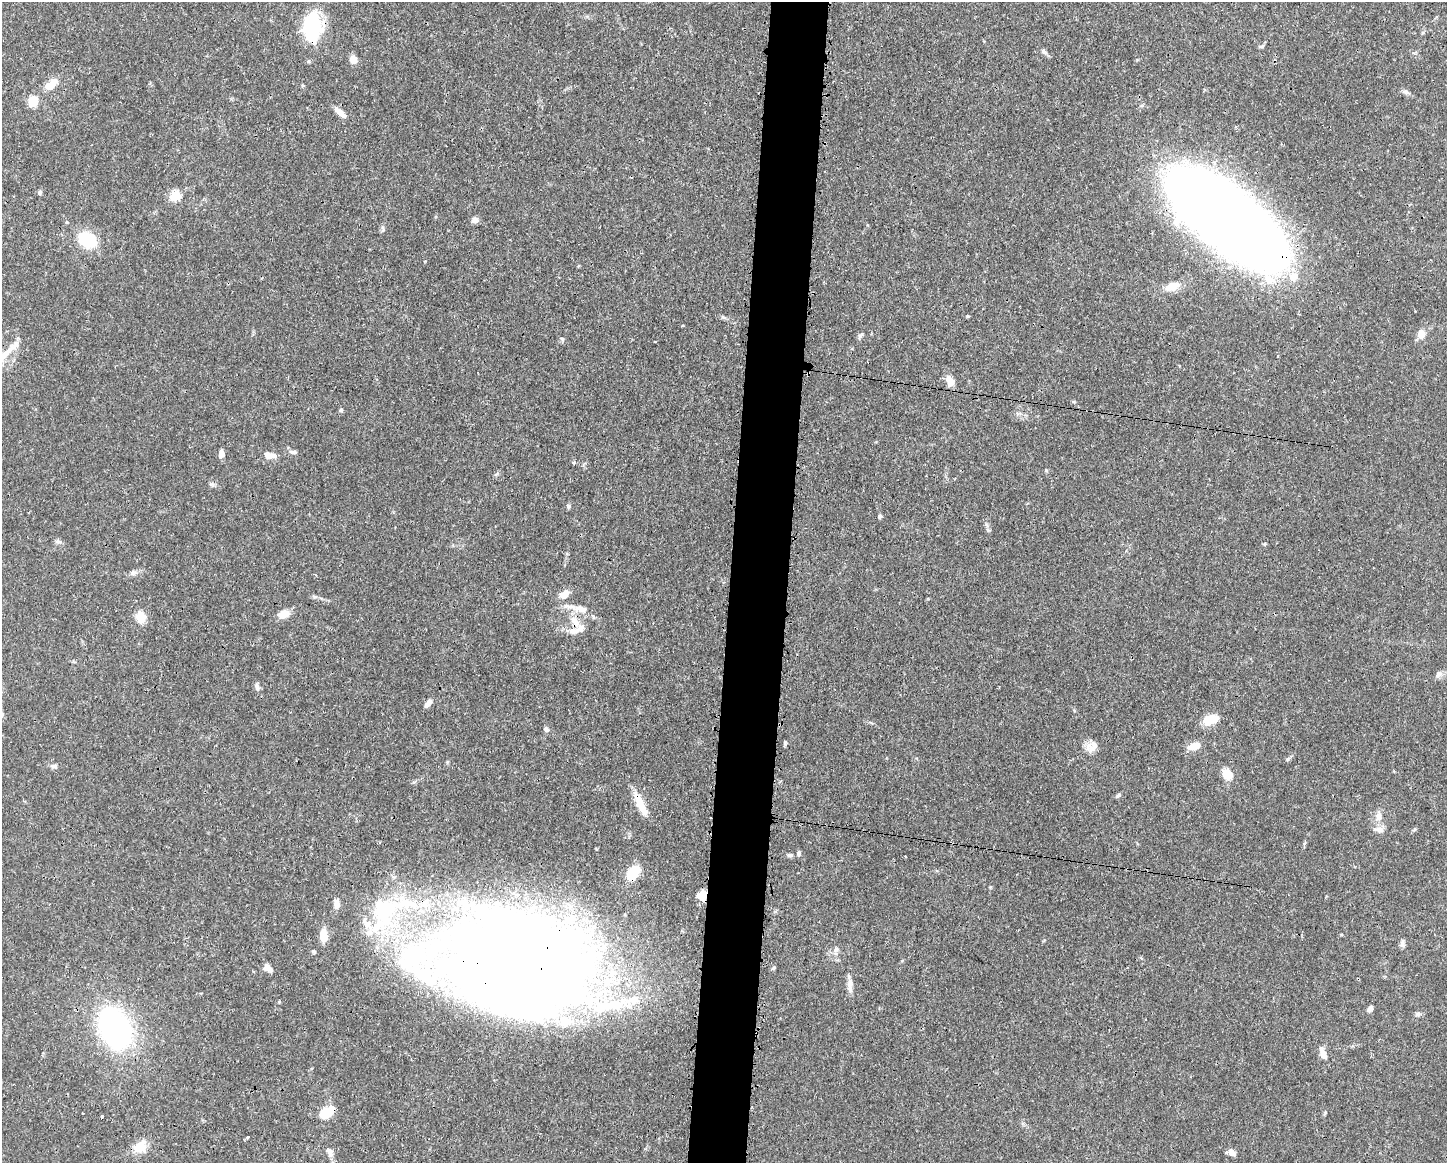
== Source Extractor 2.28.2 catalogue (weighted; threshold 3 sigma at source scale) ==
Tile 8 of 3 x 4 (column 2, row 3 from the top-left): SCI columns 1561-3005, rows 1162-2322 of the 4681 x 4647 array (HDU 1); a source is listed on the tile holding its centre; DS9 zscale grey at full resolution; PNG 1449 x 1165 px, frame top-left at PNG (2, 2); no overlay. Shown black and unused: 4% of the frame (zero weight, under 3 of 4 exposures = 1% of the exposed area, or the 3 px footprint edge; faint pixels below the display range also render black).
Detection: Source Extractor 2.28.2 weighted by HDU 2 'WHT'; one run over the whole footprint, this tile lists its part. Background 0.0413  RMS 0.0028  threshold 0.0125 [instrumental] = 3 sigma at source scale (4.5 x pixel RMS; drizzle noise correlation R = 1.50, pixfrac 1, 0.05/0.05 arcsec/px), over >= 5 px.
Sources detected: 90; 4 inside a brighter object's white glare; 2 cosmic-ray / hot-pixel residue — not listed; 10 inside a brighter listed object's ellipse — not listed separately; the other 74 listed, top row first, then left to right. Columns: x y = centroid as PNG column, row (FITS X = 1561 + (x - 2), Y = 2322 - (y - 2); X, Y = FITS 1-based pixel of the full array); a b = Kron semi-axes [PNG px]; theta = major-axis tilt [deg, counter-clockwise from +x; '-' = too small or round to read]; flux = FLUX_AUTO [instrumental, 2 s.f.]
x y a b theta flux
312 26 24 14 -89 23
1261 46 7 4 19 0.47
1044 51 9 5 -39 0.79
353 59 8 7 - 2.4
51 85 16 9 38 3.9
1406 92 9 5 -18 0.78
33 101 10 8 64 4.8
340 112 15 6 -40 2.4
40 192 6 5 - 0.48
176 196 5 5 - 16
1227 219 88 34 -38 810
475 220 8 7 - 1.2
67 222 5 3 - 0.26
383 229 10 4 -89 0.59
87 240 11 7 -28 29
1294 277 11 10 - 3.4
1173 286 19 10 19 3.3
1421 334 10 8 86 2.4
861 335 11 4 47 0.58
562 339 6 5 - 0.46
5 354 33 7 45 4.2
950 381 12 8 -67 2.5
1073 401 5 3 - 0.3
341 410 5 4 - 0.38
293 452 12 5 -4 0.76
221 454 8 6 80 1.5
269 455 11 7 -13 2.7
568 506 6 6 - 0.57
880 516 4 4 - 0.71
58 542 9 4 -9 0.62
132 573 6 5 - 0.57
564 594 12 8 34 2.4
581 609 19 9 -14 3
284 614 12 8 22 3
141 617 14 12 -86 3.4
575 621 18 8 -55 3.2
1438 674 10 7 48 0.94
257 687 10 6 -79 0.87
428 703 11 5 47 1.4
1210 720 14 8 17 6.6
546 729 7 6 - 0.62
785 743 6 4 -80 0.47
1194 746 13 8 13 3.3
1090 747 16 11 -33 2.4
1288 759 6 4 88 0.39
53 766 10 5 0 0.77
1227 774 13 10 -56 3.7
1118 795 9 4 34 0.54
640 804 31 8 -65 5
1378 816 12 8 90 2
1379 830 16 7 -6 1.5
798 853 6 5 - 0.68
790 855 8 5 -5 0.57
633 872 14 9 60 8.2
702 895 12 10 62 2.8
336 904 11 8 -79 1.6
384 909 50 37 -87 33
323 936 11 7 -87 4.5
1402 943 10 6 83 0.83
836 949 7 5 21 0.72
526 960 133 80 -6 560
773 968 6 4 44 0.4
270 969 13 7 -57 1.3
850 986 17 7 90 1.8
1370 1009 7 5 58 0.99
1418 1014 7 5 44 0.58
115 1028 31 20 -66 81
1323 1054 14 6 -66 2.5
327 1112 17 9 34 6.5
102 1116 3 3 - 0.48
248 1137 4 3 - 0.34
140 1147 16 11 35 4.8
329 1152 12 7 -66 1.3
1232 1152 8 6 -44 1.8
Overlapping masked pixels (flux is a lower limit): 8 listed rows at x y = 1227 219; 5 354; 575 621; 640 804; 633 872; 702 895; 526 960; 327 1112
Isophote crosses this tile's border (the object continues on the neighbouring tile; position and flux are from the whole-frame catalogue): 1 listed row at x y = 5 354
Unlisted compact peaks at least as high as the median listed source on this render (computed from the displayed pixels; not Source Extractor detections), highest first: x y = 967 316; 723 317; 211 484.